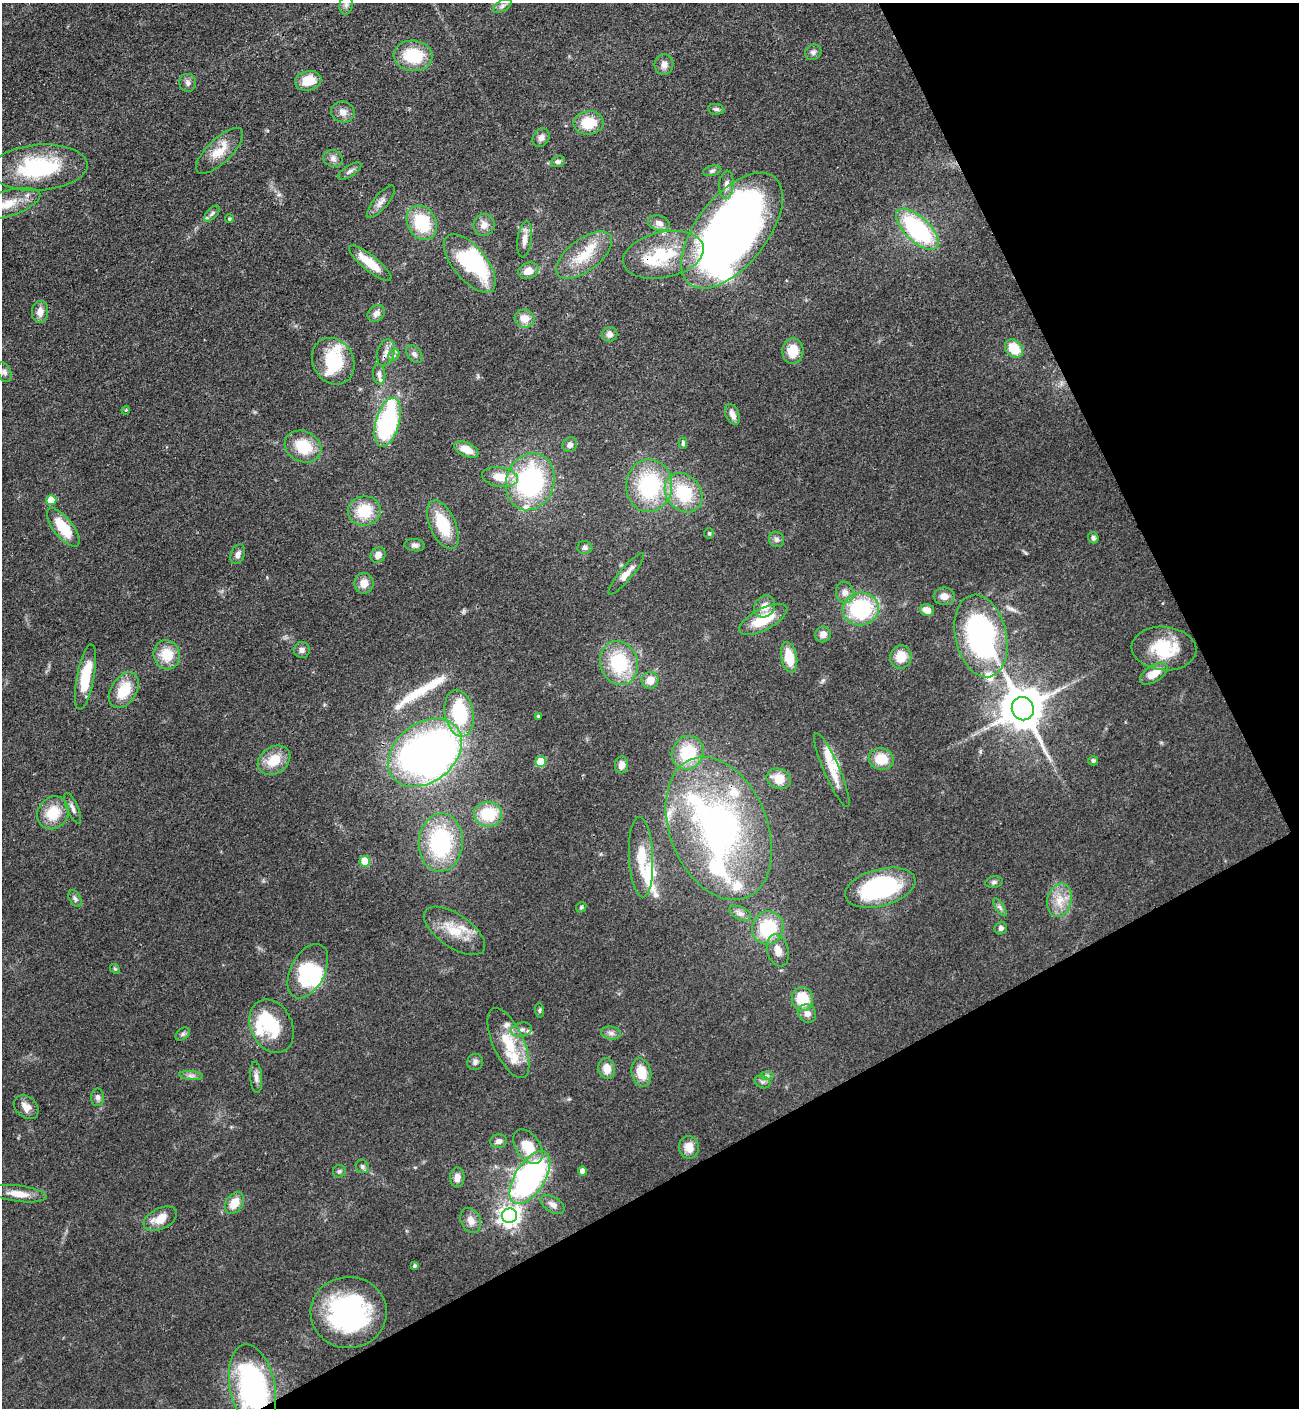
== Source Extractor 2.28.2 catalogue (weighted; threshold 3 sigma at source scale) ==
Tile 12 of 4 x 4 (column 4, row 3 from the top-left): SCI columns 4270-5566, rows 1506-2911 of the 5807 x 5823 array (HDU 1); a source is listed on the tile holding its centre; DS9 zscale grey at full resolution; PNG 1301 x 1410 px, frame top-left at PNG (2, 3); each listed source drawn as its Kron ellipse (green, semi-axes under 4 px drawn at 4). Shown black and unused: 26% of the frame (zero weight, under 3 of 4 exposures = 9% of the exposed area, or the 3 px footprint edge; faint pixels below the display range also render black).
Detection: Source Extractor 2.28.2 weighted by HDU 2 'WHT'; one run over the whole footprint, this tile lists its part. Background 0.0404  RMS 0.0045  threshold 0.0201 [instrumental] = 3 sigma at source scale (4.5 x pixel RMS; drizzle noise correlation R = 1.50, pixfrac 1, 0.05/0.05 arcsec/px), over >= 5 px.
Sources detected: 182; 9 inside a brighter object's white glare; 1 long thin detection or spike segment (spike, bleed or trail) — neither listed nor drawn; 19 inside a brighter listed object's ellipse — not listed separately; the other 153 listed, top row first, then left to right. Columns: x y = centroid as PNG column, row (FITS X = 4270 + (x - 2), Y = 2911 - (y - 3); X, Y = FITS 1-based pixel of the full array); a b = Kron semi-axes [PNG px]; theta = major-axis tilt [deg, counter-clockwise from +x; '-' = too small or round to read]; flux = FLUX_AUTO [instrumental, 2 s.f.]
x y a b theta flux
346 5 10 6 80 1.8
502 6 10 5 31 1.4
813 52 8 7 - 1.5
413 56 19 15 -6 19
664 64 10 9 - 2.7
308 81 13 9 12 8.7
188 83 9 8 - 1.9
716 109 8 5 -8 1
343 112 12 10 -12 3.2
589 123 15 11 8 12
541 138 10 8 62 2.1
220 151 30 12 44 9
333 159 10 8 -16 2
558 162 7 5 17 1.4
39 168 48 23 4 42
350 171 13 5 33 1.7
712 171 9 5 14 1.1
726 185 14 7 86 2.9
381 202 20 7 50 3
7 204 34 13 17 12
212 213 10 5 47 1.4
229 219 4 4 - 0.63
422 223 18 14 -60 22
659 223 11 7 -19 2.8
484 225 11 10 - 3.6
917 229 27 12 -43 53
732 231 68 35 51 290
525 239 18 7 83 3.6
584 255 33 16 37 14
663 255 41 23 12 26
370 263 26 7 -39 11
470 263 35 16 -51 30
528 271 10 8 23 4.3
40 312 11 8 83 3.5
376 313 9 7 41 2.5
525 318 10 9 - 4.9
610 334 8 7 - 2.2
1014 348 10 8 -47 11
793 351 13 10 84 8.3
386 353 14 8 75 3.3
414 354 10 6 -51 1.7
394 355 6 5 - 1
333 361 24 20 -59 21
4 372 10 6 -69 1.5
379 374 10 6 -84 1.6
126 410 4 3 - 0.39
732 414 11 6 -67 2.8
388 422 25 12 74 63
683 443 6 4 -90 0.89
570 445 7 7 - 2.1
303 447 19 15 -26 15
466 450 13 7 -24 6.8
500 477 18 10 -8 9.4
530 482 29 24 72 65
649 486 26 23 87 40
684 493 21 17 -50 22
51 500 5 5 - 10
364 511 16 14 8 14
443 525 26 12 -66 18
63 527 23 9 -52 15
709 533 5 4 - 0.65
1093 538 6 5 - 1.4
776 539 8 7 - 1.5
415 545 10 6 -6 1.5
585 548 7 6 - 1.3
238 554 10 7 68 2.1
378 555 8 7 - 2.9
626 574 26 6 50 3.9
364 583 10 9 - 4.5
845 592 10 9 - 2.8
944 596 10 8 0 3.5
765 606 11 10 - 4.9
861 609 18 16 11 39
927 610 7 6 - 4.1
763 619 26 10 27 14
823 634 8 7 - 3
981 636 42 25 -77 96
1164 649 32 21 -5 21
302 650 8 8 - 1.7
167 655 15 13 -75 11
789 657 15 8 -79 11
901 657 12 10 75 7.8
619 663 22 18 -71 27
1154 674 15 8 32 6.9
86 677 33 8 79 17
650 680 8 8 - 5.4
124 690 20 12 58 13
1023 709 12 11 - 1800
459 713 23 14 -80 32
538 716 4 3 - 0.58
425 753 41 29 37 190
688 753 17 15 61 20
881 759 13 10 -15 9.6
274 760 17 13 33 10
1093 761 5 4 - 1.1
541 762 5 5 - 15
621 765 8 6 85 3.1
832 770 40 8 -66 7.6
779 779 12 10 -22 6.9
73 808 17 5 -66 2.2
53 813 17 15 53 12
488 814 14 12 -10 16
719 828 75 48 -68 150
441 843 29 22 87 45
641 857 40 12 -87 11
365 861 5 5 - 15
994 882 9 5 11 1.1
880 888 36 18 15 51
75 899 9 5 -62 1.2
1059 900 17 12 75 7.2
581 907 6 4 46 0.66
1000 907 10 4 -57 1.1
740 913 12 6 -25 2.2
768 928 17 15 63 25
1001 928 6 6 - 1.5
455 931 35 16 -35 13
778 950 16 10 -74 4.7
115 969 5 4 - 0.58
308 971 29 17 62 26
802 999 12 10 -79 13
539 1010 7 4 -86 0.73
807 1014 9 8 - 3
272 1026 28 21 -64 20
521 1030 11 7 12 2.1
611 1033 10 6 -9 1.8
183 1034 8 5 37 1.1
508 1043 38 15 -66 15
475 1062 8 8 - 1.6
607 1069 10 8 -77 5.2
641 1072 14 9 -77 8.6
191 1075 12 4 -5 1.5
767 1075 7 4 0 1
256 1077 16 6 -85 2.4
762 1082 8 6 -21 1.3
98 1097 9 6 -89 1.7
26 1107 14 10 -43 4.1
499 1141 8 7 - 1.9
528 1147 19 12 -55 11
689 1147 11 10 - 5.4
362 1166 7 6 - 1.2
339 1171 6 6 - 1
582 1171 4 4 - 2.5
457 1177 10 7 87 3
530 1178 30 15 58 140
18 1194 28 8 -7 5.9
234 1203 12 8 56 6.9
552 1204 13 7 -34 2.6
509 1216 7 7 - 280
160 1219 18 10 26 7.3
471 1221 13 9 -63 3.6
414 1266 4 4 - 0.89
349 1312 38 35 1 73
252 1387 43 22 -79 89
Overlapping masked pixels (flux is a lower limit): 2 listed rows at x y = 917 229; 252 1387
Isophote crosses this tile's border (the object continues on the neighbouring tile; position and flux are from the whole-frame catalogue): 2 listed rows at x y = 7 204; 252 1387